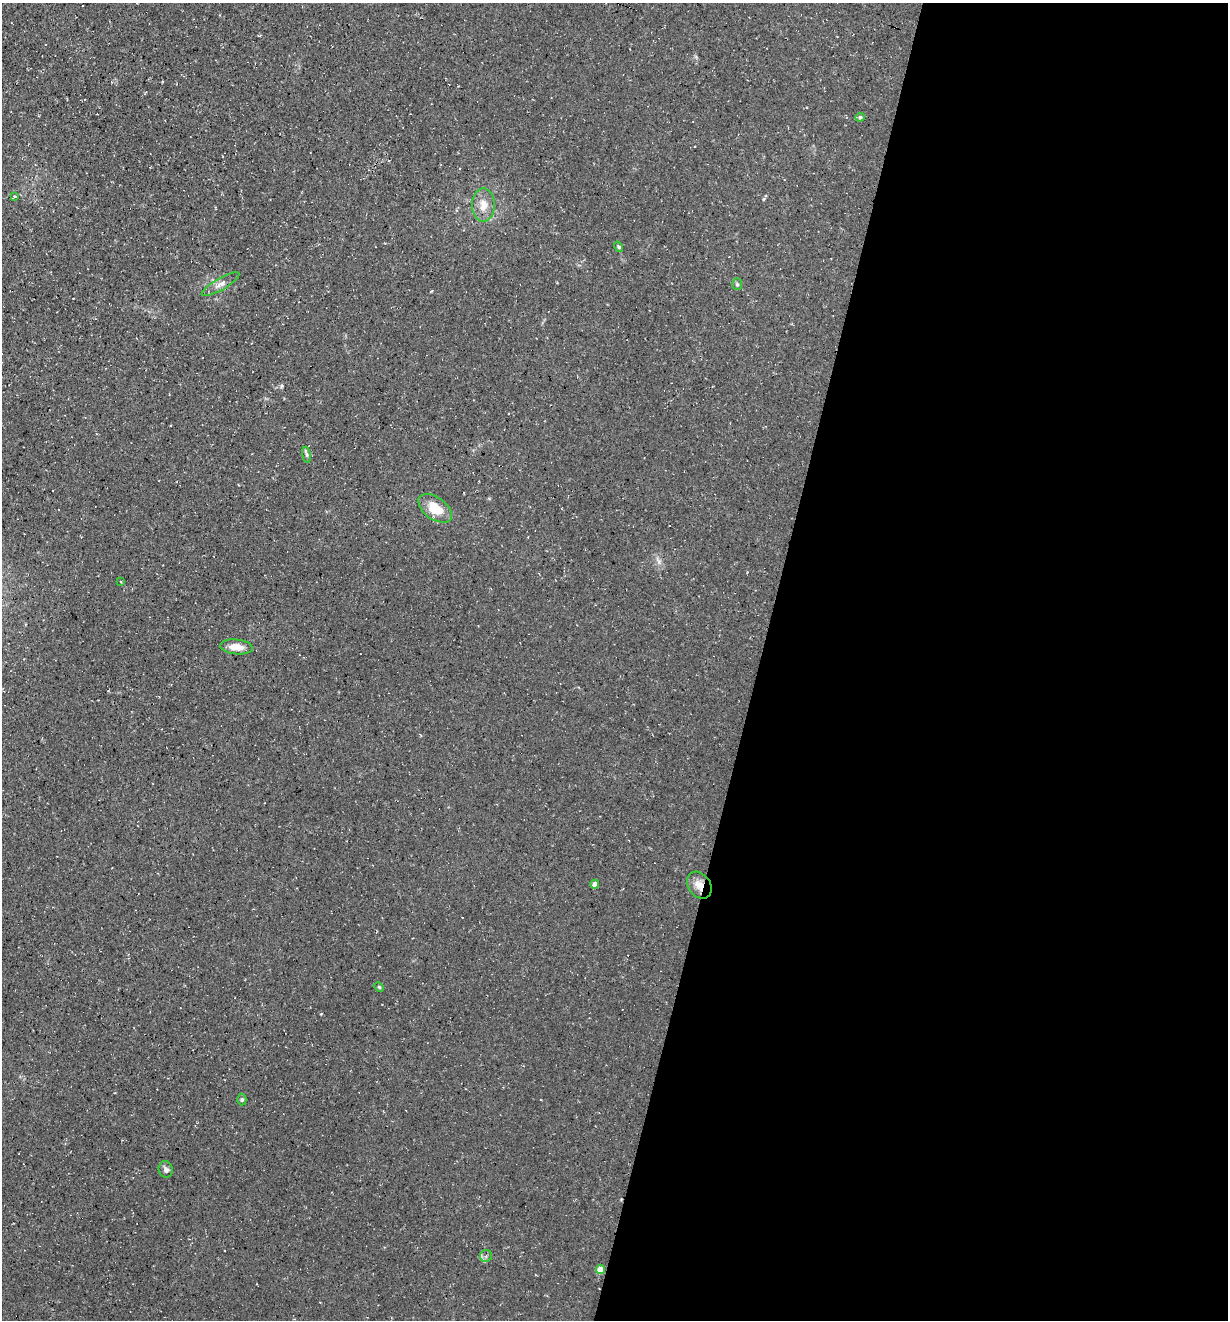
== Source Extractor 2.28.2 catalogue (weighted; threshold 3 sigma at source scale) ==
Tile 12 of 4 x 4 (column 4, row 3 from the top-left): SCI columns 3812-5037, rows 1320-2637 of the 5290 x 5272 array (HDU 1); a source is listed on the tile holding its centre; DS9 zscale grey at full resolution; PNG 1230 x 1322 px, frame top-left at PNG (2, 3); each listed source drawn as its Kron ellipse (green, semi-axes under 4 px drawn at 4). Shown black and unused: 38% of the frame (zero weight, under 3 of 4 exposures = <1% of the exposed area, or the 3 px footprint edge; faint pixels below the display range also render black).
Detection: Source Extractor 2.28.2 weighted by HDU 2 'WHT'; one run over the whole footprint, this tile lists its part. Background 0.0861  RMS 0.0059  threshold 0.0264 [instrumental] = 3 sigma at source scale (4.5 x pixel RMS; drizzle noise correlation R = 1.50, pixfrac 1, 0.05/0.05 arcsec/px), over >= 5 px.
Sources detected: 21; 4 cosmic-ray / hot-pixel residue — neither listed nor drawn; the other 17 listed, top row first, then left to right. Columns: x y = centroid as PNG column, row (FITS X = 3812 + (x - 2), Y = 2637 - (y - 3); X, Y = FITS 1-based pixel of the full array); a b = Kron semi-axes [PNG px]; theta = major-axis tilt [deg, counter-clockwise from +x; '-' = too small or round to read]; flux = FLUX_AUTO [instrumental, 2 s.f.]
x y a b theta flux
860 117 5 4 - 1.3
14 196 4 3 - 4
483 205 17 11 90 6.5
618 247 5 4 - 0.74
220 284 21 6 30 3.5
737 284 6 5 - 0.97
306 455 8 4 -81 0.97
435 508 19 11 -36 13
121 582 4 2 - 0.5
236 647 16 7 -5 6.4
595 884 4 4 - 5.2
699 885 14 11 -54 6.1
379 987 5 4 - 0.69
242 1100 6 4 88 0.96
166 1169 8 7 - 2
486 1256 6 6 - 1.5
601 1270 5 4 - 13
Overlapping masked pixels (flux is a lower limit): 2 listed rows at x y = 699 885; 601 1270